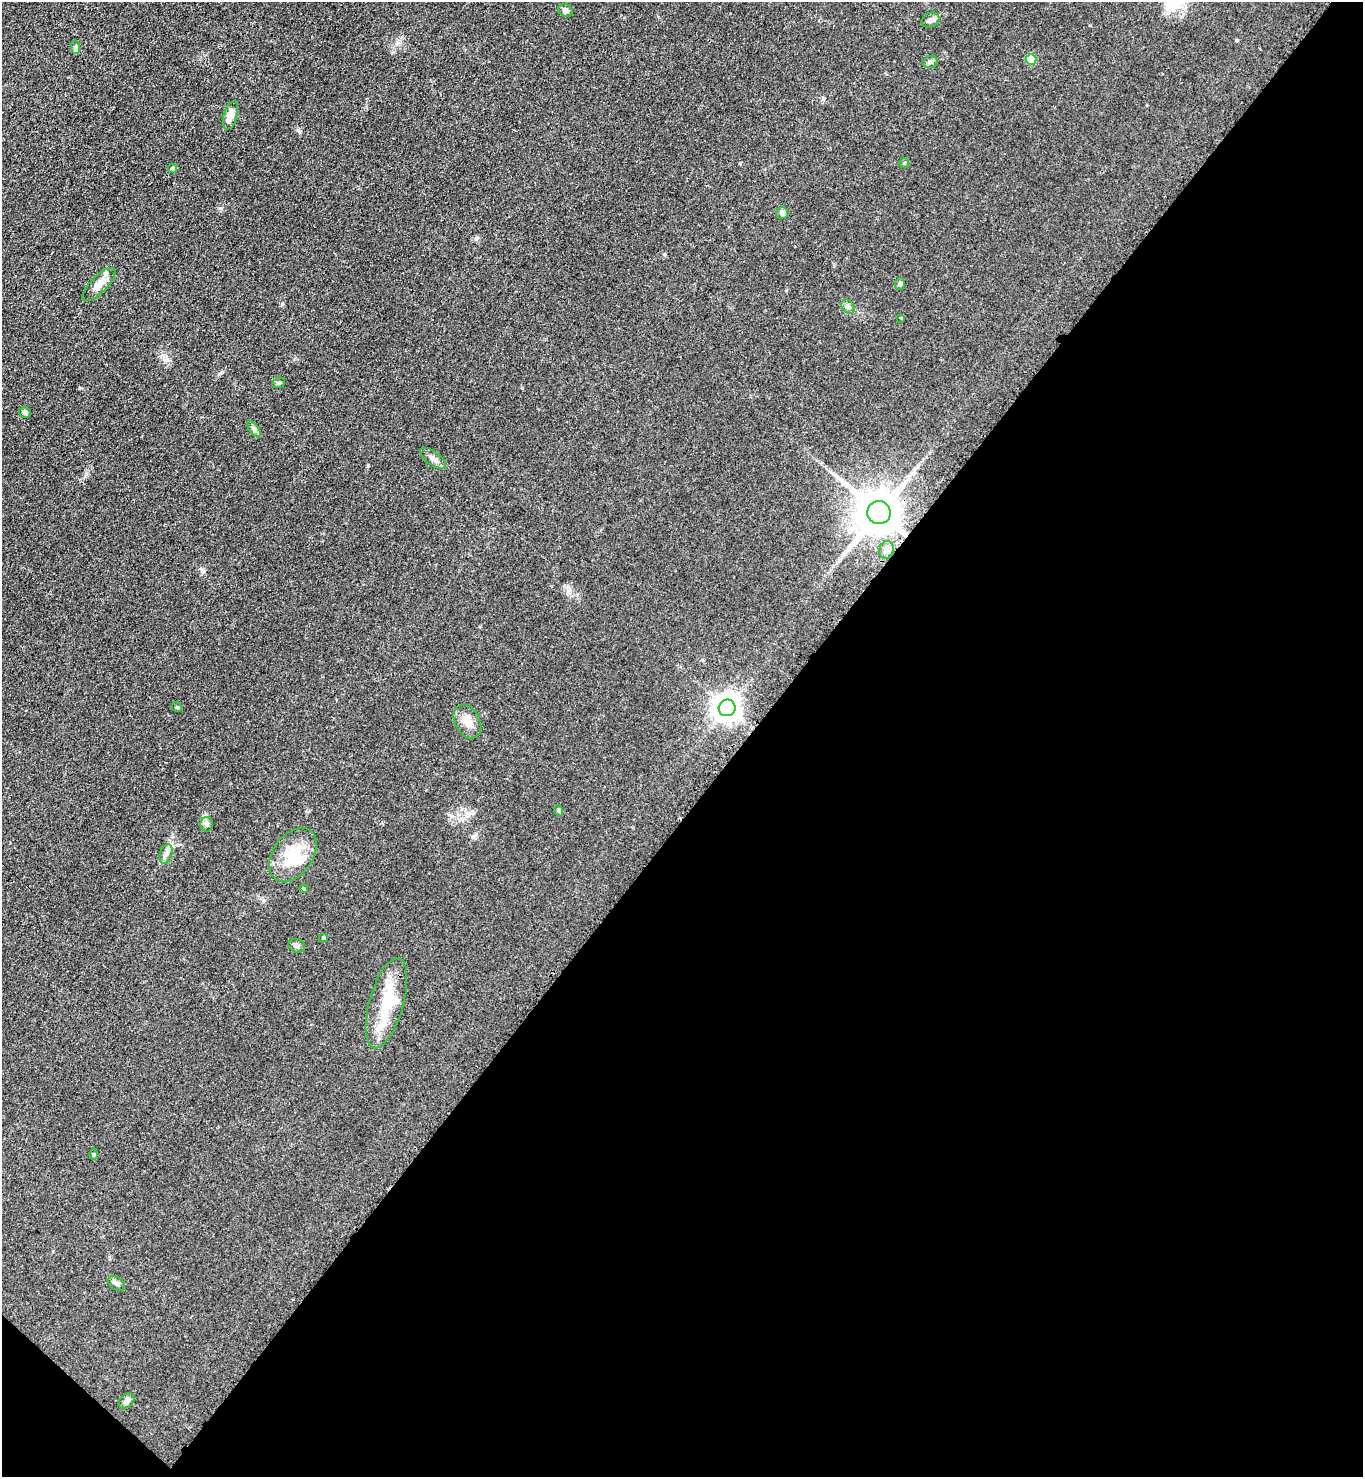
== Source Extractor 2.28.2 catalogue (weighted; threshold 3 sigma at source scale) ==
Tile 15 of 4 x 4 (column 3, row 4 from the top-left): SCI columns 3095-4455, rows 67-1541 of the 6048 x 6031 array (HDU 1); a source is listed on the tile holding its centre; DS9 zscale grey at full resolution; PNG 1365 x 1479 px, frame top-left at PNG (2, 2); each listed source drawn as its Kron ellipse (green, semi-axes under 4 px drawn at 4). Shown black and unused: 46% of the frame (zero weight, under 3 of 4 exposures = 7% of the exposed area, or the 3 px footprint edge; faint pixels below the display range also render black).
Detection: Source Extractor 2.28.2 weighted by HDU 2 'WHT'; one run over the whole footprint, this tile lists its part. Background 0.0644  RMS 0.0073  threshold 0.0327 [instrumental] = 3 sigma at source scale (4.5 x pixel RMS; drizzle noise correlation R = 1.50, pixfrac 1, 0.05/0.05 arcsec/px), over >= 5 px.
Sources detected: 35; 1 inside a brighter object's white glare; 1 long thin detection or spike segment (spike, bleed or trail) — neither listed nor drawn; the other 33 listed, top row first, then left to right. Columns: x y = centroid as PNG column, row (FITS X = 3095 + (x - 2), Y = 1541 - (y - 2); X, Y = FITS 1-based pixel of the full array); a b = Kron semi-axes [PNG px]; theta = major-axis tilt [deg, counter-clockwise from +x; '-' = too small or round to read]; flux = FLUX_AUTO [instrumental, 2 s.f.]
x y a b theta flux
565 10 8 6 -28 2.5
930 20 9 7 23 2.7
76 47 7 4 -89 1.4
1031 59 5 5 - 21
930 62 8 5 18 1.8
230 115 14 6 74 6.5
904 163 5 5 - 0.92
173 168 5 4 - 1.7
782 213 6 6 - 2.8
99 284 22 8 45 7.6
900 284 6 5 - 1.8
848 307 8 6 -52 1.9
901 318 3 3 - 1.4
279 383 6 5 - 1.1
25 412 6 5 - 1.8
254 429 9 4 -54 1.8
433 458 15 6 -37 3.5
879 513 12 11 - 3000
887 550 9 7 76 3.1
177 707 5 4 - 0.91
727 708 8 8 - 760
467 721 18 12 -63 8.5
559 811 6 3 -71 0.91
207 824 7 6 - 2
166 854 10 6 70 2.8
293 855 30 20 55 25
304 889 4 4 - 0.75
323 938 4 4 - 0.94
297 946 8 6 -22 2.5
386 1003 47 17 74 29
93 1154 5 3 - 0.82
116 1283 9 6 -33 2.4
126 1401 9 6 42 2.6
Overlapping masked pixels (flux is a lower limit): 1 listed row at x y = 879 513
Unlisted compact peaks at least as high as the median listed source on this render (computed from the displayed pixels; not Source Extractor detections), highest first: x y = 476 238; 165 360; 664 254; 823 99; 1237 40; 203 571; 740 163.